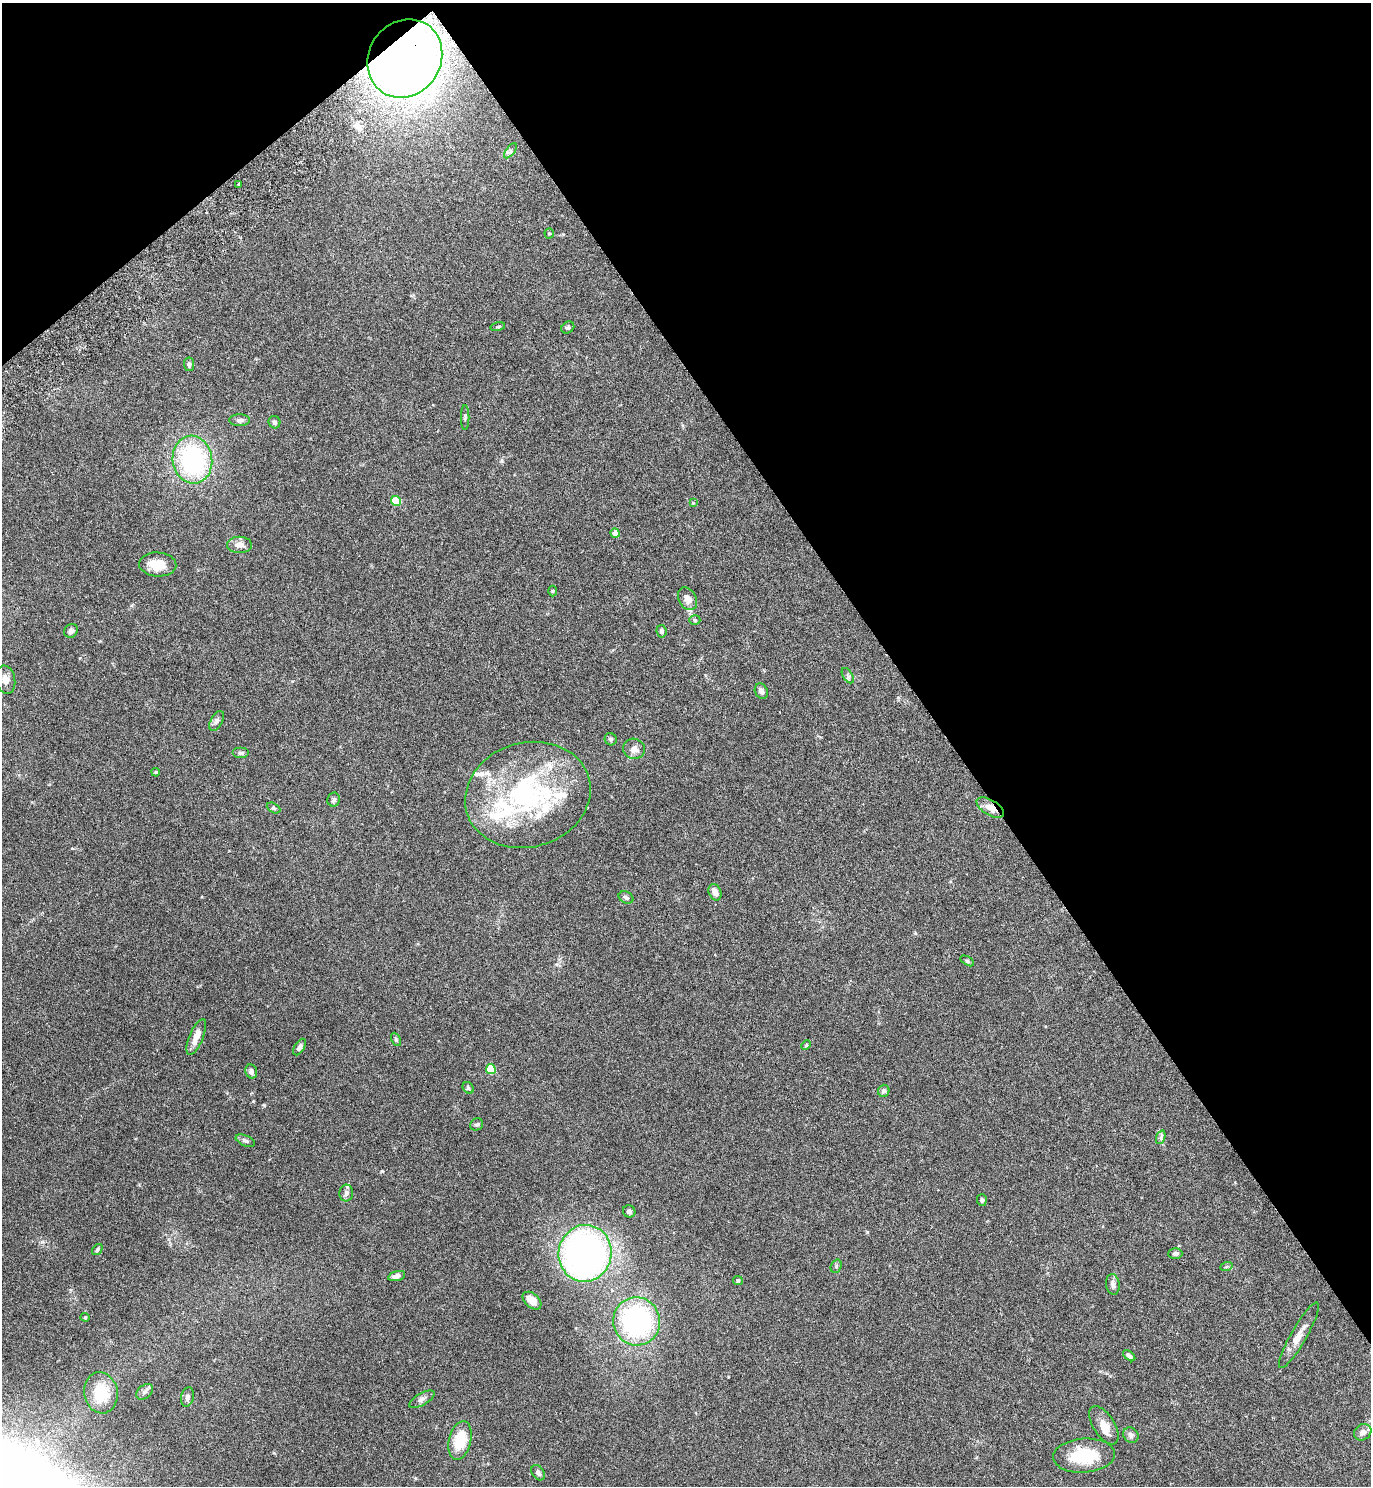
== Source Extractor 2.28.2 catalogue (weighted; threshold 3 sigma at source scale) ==
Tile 3 of 4 x 4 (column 3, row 1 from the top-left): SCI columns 2937-4305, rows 4502-5985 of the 6072 x 6081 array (HDU 1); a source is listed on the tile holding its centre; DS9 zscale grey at full resolution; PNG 1373 x 1488 px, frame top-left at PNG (2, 3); each listed source drawn as its Kron ellipse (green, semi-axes under 4 px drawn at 4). Shown black and unused: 35% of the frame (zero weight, under 4 of 7 exposures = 5% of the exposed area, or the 3 px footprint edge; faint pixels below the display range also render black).
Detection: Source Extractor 2.28.2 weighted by HDU 2 'WHT'; one run over the whole footprint, this tile lists its part. Background 0.0259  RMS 0.0024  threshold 0.00985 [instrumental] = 3 sigma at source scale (4.09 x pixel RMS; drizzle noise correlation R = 1.36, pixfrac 0.8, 0.05/0.05 arcsec/px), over >= 5 px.
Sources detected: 81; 8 inside a brighter listed object's ellipse — not listed separately; the other 73 listed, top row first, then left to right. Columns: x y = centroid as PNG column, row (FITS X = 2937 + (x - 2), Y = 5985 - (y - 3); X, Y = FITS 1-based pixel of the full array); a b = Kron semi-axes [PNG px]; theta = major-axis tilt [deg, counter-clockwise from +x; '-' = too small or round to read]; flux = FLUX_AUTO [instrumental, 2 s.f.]
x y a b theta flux
405 58 40 36 57 190
510 151 9 4 52 0.5
238 184 3 2 - 0.33
549 233 5 4 - 0.25
498 327 7 3 13 0.25
568 327 7 5 33 0.41
189 364 7 5 -84 0.52
465 417 12 2 90 0.35
240 420 10 6 0 0.67
274 422 6 6 - 0.48
192 460 24 19 -81 28
396 501 5 5 - 6.8
693 503 4 4 - 0.2
615 533 5 4 - 2
239 545 12 8 1 1.5
158 564 19 12 -3 4.3
552 591 5 3 - 0.21
688 599 12 8 -59 1.6
695 620 5 5 - 0.35
71 631 7 6 - 0.65
661 631 6 5 - 0.57
848 676 8 5 -59 0.48
5 680 14 9 -79 1.7
761 691 8 6 -64 0.75
217 721 11 5 61 0.68
611 739 6 6 - 0.41
634 749 11 10 - 1.4
241 753 8 5 0 0.46
156 772 4 3 - 0.23
528 795 63 52 16 40
334 800 7 6 - 0.53
990 807 15 7 -31 2.4
273 808 7 4 -26 0.35
715 892 8 6 -66 1.3
626 897 8 5 -27 0.61
967 961 7 4 -31 0.34
196 1037 19 7 67 2.3
396 1039 7 4 -63 0.35
806 1045 5 4 - 0.24
299 1047 9 5 58 0.73
491 1069 5 5 - 9.1
251 1071 7 6 - 0.85
468 1088 6 5 - 0.39
884 1091 6 5 - 0.62
477 1124 7 5 31 0.45
1161 1137 7 4 72 0.46
245 1141 10 5 -24 0.58
346 1193 8 7 - 0.73
982 1200 6 5 - 0.44
629 1211 6 6 - 0.53
97 1249 6 4 51 0.32
585 1253 28 26 80 91
1175 1254 7 5 1 0.59
836 1266 7 5 71 0.4
1226 1267 6 4 19 0.29
397 1276 9 4 15 0.84
738 1281 5 4 - 0.45
1113 1284 10 6 -80 0.98
532 1301 11 7 -41 1.9
85 1317 4 4 - 0.22
637 1321 24 23 - 36
1299 1335 37 8 60 2.6
1129 1356 7 4 -40 0.65
145 1392 9 6 39 0.75
101 1393 21 16 -80 7.6
187 1397 10 6 76 0.62
422 1399 14 6 29 0.84
1104 1425 22 10 -58 2.7
1363 1432 9 7 38 1.1
1131 1435 8 7 - 0.78
460 1440 20 11 76 6.4
1084 1456 31 17 4 9.6
538 1473 8 5 -57 0.85
Overlapping masked pixels (flux is a lower limit): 2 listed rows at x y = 405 58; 990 807
Unlisted compact peaks at least as high as the median listed source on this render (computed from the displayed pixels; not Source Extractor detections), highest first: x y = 867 1232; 382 1171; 264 1105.